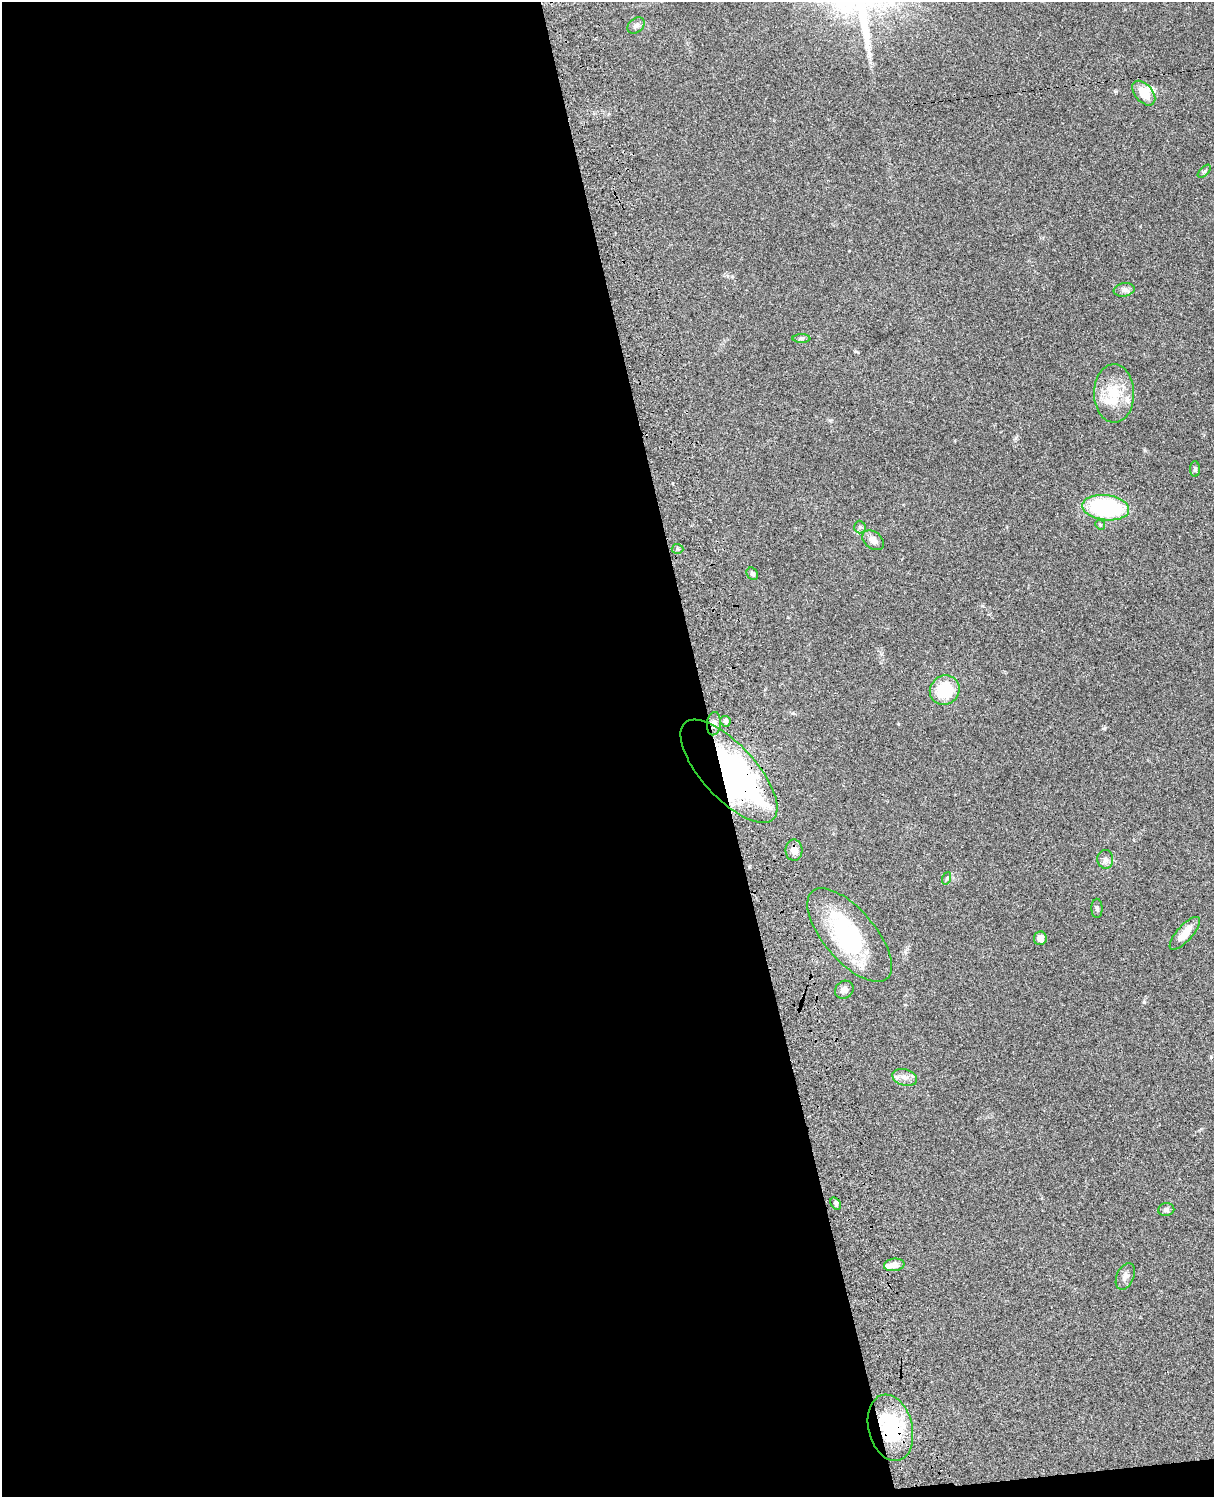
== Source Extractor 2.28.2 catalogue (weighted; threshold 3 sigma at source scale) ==
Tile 9 of 4 x 3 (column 1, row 3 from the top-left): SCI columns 122-1333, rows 278-1772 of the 5085 x 4926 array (HDU 1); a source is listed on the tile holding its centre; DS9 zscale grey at full resolution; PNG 1216 x 1499 px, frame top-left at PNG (2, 2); each listed source drawn as its Kron ellipse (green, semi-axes under 4 px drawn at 4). Shown black and unused: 59% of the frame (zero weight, under 3 of 4 exposures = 6% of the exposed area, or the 3 px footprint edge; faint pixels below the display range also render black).
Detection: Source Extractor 2.28.2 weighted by HDU 2 'WHT'; one run over the whole footprint, this tile lists its part. Background 0.0787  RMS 0.006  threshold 0.0268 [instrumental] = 3 sigma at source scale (4.5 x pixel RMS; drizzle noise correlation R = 1.50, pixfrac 1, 0.05/0.05 arcsec/px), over >= 5 px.
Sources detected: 35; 3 inside a brighter object's white glare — neither listed nor drawn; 1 inside a brighter listed object's ellipse — not listed separately; the other 31 listed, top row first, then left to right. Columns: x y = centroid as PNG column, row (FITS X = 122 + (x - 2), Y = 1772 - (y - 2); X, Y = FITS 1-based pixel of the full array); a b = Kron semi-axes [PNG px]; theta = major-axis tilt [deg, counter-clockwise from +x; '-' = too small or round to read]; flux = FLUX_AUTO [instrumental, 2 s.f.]
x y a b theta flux
636 25 10 7 40 2
1144 93 14 8 -49 8.9
1204 171 8 3 45 0.78
1124 290 10 6 9 2.1
801 338 9 4 0 1.1
1114 393 29 20 -89 19
1195 469 8 5 89 1.2
1106 508 23 12 -7 66
1100 525 5 4 - 0.77
860 527 6 6 - 1.2
873 540 12 8 -39 4.1
677 549 6 5 - 1
752 574 6 5 - 1.1
945 690 15 14 - 24
725 721 5 5 - 2.1
714 724 11 7 84 2.8
729 771 65 27 -48 210
794 850 10 8 88 3.7
1105 859 9 8 - 2.2
947 878 6 4 72 0.8
1097 908 10 5 -89 1.2
1185 933 21 8 48 7.8
850 935 57 26 -49 60
1040 938 7 6 - 3.3
844 990 10 8 39 3.2
905 1077 12 8 -17 3.5
836 1203 6 4 -57 1
1166 1210 8 6 11 1.8
894 1265 10 6 8 5.7
1125 1276 14 8 66 2.9
890 1428 34 22 -76 48
Overlapping masked pixels (flux is a lower limit): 3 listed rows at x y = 714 724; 729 771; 890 1428
Unlisted compact peaks at least as high as the median listed source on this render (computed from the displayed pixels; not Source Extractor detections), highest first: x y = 1144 1002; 1104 728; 1115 91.